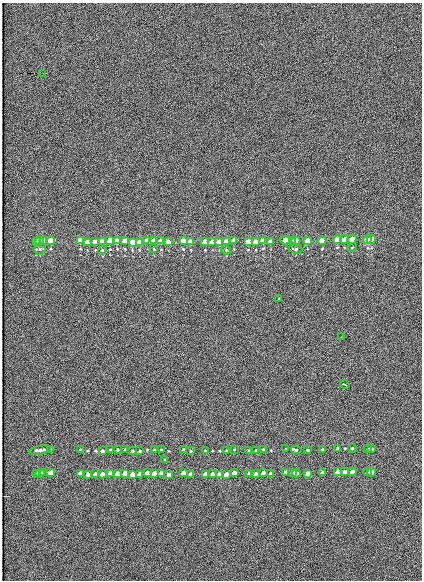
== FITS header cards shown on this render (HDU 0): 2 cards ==
NAXIS1  =                  420
NAXIS2  =                  578

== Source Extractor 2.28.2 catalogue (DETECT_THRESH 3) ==
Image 420 x 578 px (HDU 0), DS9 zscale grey, 1 PNG px = 1 image px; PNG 424 x 582 px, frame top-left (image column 1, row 578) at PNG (2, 3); each listed source drawn as its Kron ellipse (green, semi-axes under 4 px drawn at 4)
Background 199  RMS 11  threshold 33.5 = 3 sigma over >= 5 px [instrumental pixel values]
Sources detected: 114; all 114 listed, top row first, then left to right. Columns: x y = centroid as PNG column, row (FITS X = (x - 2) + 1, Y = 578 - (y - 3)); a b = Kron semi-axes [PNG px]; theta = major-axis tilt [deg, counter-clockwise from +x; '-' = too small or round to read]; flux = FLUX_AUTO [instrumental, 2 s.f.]
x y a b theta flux
43 73 2 2 - 7700
337 239 4 3 - 40000
344 239 4 3 - 24000
352 239 4 3 - 41000
43 240 4 3 - 30000
263 240 4 4 - 36000
285 240 5 4 - 27000
292 240 4 3 - 30000
367 240 4 3 - 45000
371 240 5 3 - 40000
36 241 4 3 - 39000
40 241 4 4 - 46000
51 241 4 4 - 43000
80 241 4 4 - 43000
110 241 4 4 - 48000
117 241 4 4 - 47000
125 241 4 4 - 44000
147 241 4 4 - 20000
154 241 4 4 - 41000
161 241 4 4 - 40000
183 241 4 4 - 39000
234 241 4 4 - 31000
270 241 4 3 - 21000
296 241 4 4 - 44000
307 241 4 3 - 37000
322 241 4 3 - 39000
87 242 4 4 - 21000
95 242 4 4 - 23000
102 242 4 4 - 65000
132 242 4 4 - 41000
139 242 4 4 - 32000
168 242 4 4 - 18000
190 242 4 4 - 39000
205 242 4 4 - 35000
212 242 4 4 - 23000
219 242 4 4 - 27000
226 242 4 4 - 56000
248 242 4 4 - 28000
255 242 4 3 - 33000
352 247 5 3 - 610
40 249 6 6 - 1800
154 249 4 2 - 430
295 249 7 4 -5 1100
102 250 4 4 - 880
226 250 5 4 - 910
279 298 3 3 - 1600
341 337 3 2 - 970
345 384 5 3 - 5300
337 448 3 3 - 1000
352 448 4 3 - 870
51 449 3 3 - 860
234 449 3 3 - 670
263 449 3 3 - 840
286 449 2 2 - 590
322 449 3 3 - 860
368 449 4 3 - 1100
372 449 3 3 - 910
40 450 11 4 10 2700
80 450 4 3 - 1000
110 450 3 3 - 970
118 450 3 3 - 1000
125 450 3 3 - 1100
154 450 3 3 - 780
161 450 3 2 - 830
184 450 3 3 - 940
249 450 2 2 - 680
256 450 3 2 - 680
296 450 5 4 - 1400
308 450 3 2 - 840
102 451 3 3 - 1400
132 451 3 3 - 840
140 451 3 2 - 790
191 451 4 3 - 790
205 451 3 2 - 800
226 451 3 3 - 1200
165 460 3 2 - 3000
286 472 4 3 - 6100
293 472 4 3 - 6100
337 472 4 4 - 9400
345 472 4 4 - 5300
352 472 4 4 - 9700
368 472 4 4 - 11000
372 472 4 3 - 8800
40 473 5 4 - 11000
44 473 4 3 - 6500
51 473 4 4 - 9700
80 473 4 4 - 9200
110 473 4 4 - 11000
117 473 4 4 - 10000
125 473 4 4 - 10000
147 473 4 3 - 4500
154 473 4 4 - 8800
161 473 4 4 - 8500
183 473 4 4 - 8600
234 473 4 3 - 6800
263 473 4 3 - 8300
296 473 4 4 - 10000
308 473 4 4 - 9300
322 473 4 3 - 8800
36 474 4 3 - 9200
88 474 4 4 - 4200
95 474 4 3 - 4800
102 474 4 4 - 15000
133 474 4 4 - 9200
140 474 4 4 - 7000
169 474 4 3 - 3800
191 474 4 4 - 7700
205 474 4 4 - 7800
212 474 4 3 - 4300
219 474 4 3 - 5400
227 474 4 4 - 12000
249 474 4 3 - 6700
256 474 4 3 - 7100
271 474 4 3 - 4600